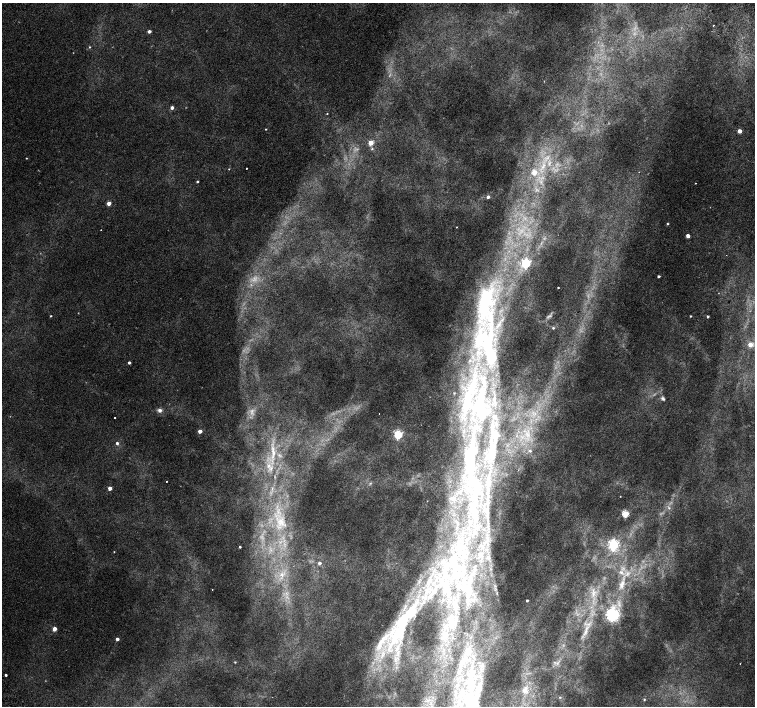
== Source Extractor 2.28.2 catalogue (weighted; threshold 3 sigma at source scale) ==
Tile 10 of 4 x 4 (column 2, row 3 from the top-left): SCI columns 1557-3062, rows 1671-3077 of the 6118 x 6093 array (HDU 1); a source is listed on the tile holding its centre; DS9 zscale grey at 2 x 2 block average (1 PNG px = mean of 2 x 2 image px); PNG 757 x 708 px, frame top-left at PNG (2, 3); no overlay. Shown black and unused: <1% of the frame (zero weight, under 2 of 3 exposures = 3% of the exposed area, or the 3 px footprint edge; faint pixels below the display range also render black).
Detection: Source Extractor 2.28.2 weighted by HDU 2 'WHT'; one run over the whole footprint, this tile lists its part. Background 0.00744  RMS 0.0038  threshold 0.0172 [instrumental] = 3 sigma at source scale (4.5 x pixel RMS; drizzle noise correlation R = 1.50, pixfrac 1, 0.0396/0.0396 arcsec/px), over >= 5 px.
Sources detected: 118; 4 too faint to see at this stretch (2 x 2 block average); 2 inside a brighter object's white glare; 1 long thin detection or spike segment (spike, bleed or trail) — not listed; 26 inside a brighter listed object's ellipse — not listed separately; the other 85 listed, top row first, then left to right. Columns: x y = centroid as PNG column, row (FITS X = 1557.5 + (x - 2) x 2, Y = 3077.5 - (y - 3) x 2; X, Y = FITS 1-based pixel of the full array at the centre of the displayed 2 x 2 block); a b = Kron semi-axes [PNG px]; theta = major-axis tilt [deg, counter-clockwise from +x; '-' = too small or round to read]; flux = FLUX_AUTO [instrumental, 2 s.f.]
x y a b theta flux
713 25 2 2 - 0.56
149 31 2 2 - 3.8
89 47 3 3 - 0.73
172 108 3 2 - 3.8
327 114 2 2 - 0.67
266 129 2 2 - 0.48
740 131 2 2 - 7.4
371 143 3 3 - 18
372 149 3 3 - 0.87
26 158 2 2 - 0.49
543 167 7 4 35 3.8
247 168 2 2 - 0.71
229 169 2 2 - 0.45
534 172 3 3 - 17
197 182 2 2 - 1.2
695 183 2 2 - 0.74
488 197 2 2 - 3.3
109 203 3 2 - 10
667 224 2 2 - 0.84
456 227 2 2 - 0.41
101 230 2 2 - 0.48
688 236 2 2 - 7.8
526 263 4 3 - 90
658 276 2 2 - 1.8
558 287 2 2 - 1.7
51 316 2 2 - 0.74
690 316 2 2 - 0.81
708 316 2 2 - 1.6
553 328 3 3 - 1
750 344 3 3 - 16
487 345 72 41 -81 210
129 363 2 2 - 2.2
454 393 3 3 - 0.71
663 398 6 4 -42 1.9
160 410 4 4 - 3.5
379 414 2 2 - 0.31
535 414 4 2 - 1
115 418 2 2 - 0.7
200 431 2 2 - 7.8
398 434 3 3 - 61
527 434 7 3 -36 3.2
117 443 3 3 - 2.5
530 451 4 3 - 1.3
273 452 21 6 88 12
492 452 31 11 73 30
472 453 85 19 88 180
166 481 2 2 - 0.85
110 488 2 2 - 6.8
272 488 3 2 - 0.81
620 496 2 2 - 0.31
452 498 7 4 19 2.7
669 508 4 3 - 1.4
487 512 27 5 89 17
625 514 3 3 - 43
282 523 11 6 -53 8.1
613 545 4 3 - 140
240 547 2 2 - 1.2
114 552 2 2 - 0.42
452 562 11 6 -76 8.9
319 563 3 3 - 3.4
621 572 8 5 -35 4.8
282 575 7 5 -52 4.3
470 580 6 3 89 2.7
442 581 20 17 -71 42
622 584 15 7 71 8.6
212 589 2 2 - 0.43
593 594 9 4 86 4.5
468 597 11 3 80 4.6
527 600 2 2 - 1.7
455 604 11 6 -62 6.8
612 615 4 4 - 250
403 621 69 18 62 100
455 624 7 3 -77 2.1
451 625 6 3 87 2.8
54 629 3 3 - 13
586 631 19 5 70 8.9
443 638 12 5 12 4.1
117 639 2 2 - 3.7
235 662 2 2 - 0.62
557 663 5 2 - 1.5
6 675 2 2 - 1.5
524 690 6 5 - 8.1
560 697 3 2 - 0.7
644 699 3 2 - 0.88
471 705 60 19 -88 90
Isophote crosses this tile's border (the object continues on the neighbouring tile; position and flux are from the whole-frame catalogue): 1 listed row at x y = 471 705
Diffuse or blended objects may show on this block-average render without a row.